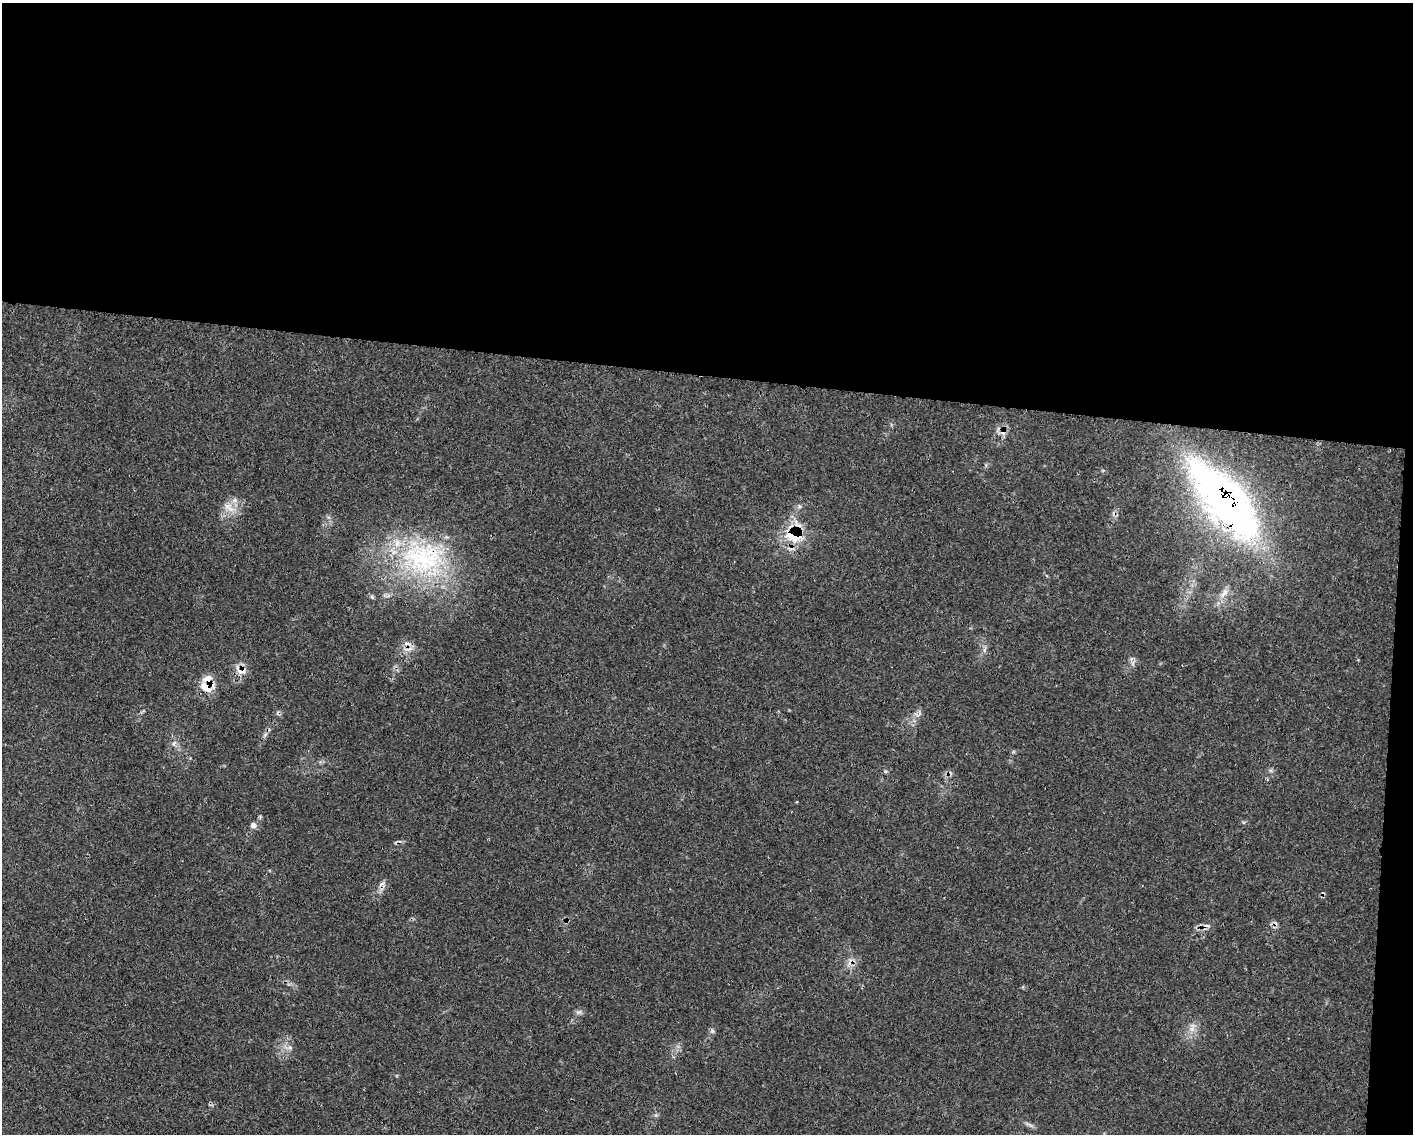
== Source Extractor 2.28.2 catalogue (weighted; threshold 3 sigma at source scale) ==
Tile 3 of 3 x 4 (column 3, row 1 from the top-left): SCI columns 3041-4451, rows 3401-4532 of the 4559 x 4536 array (HDU 1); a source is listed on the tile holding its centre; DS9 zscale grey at full resolution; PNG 1415 x 1136 px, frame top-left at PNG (2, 3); no overlay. Shown black and unused: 34% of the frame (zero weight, under 3 of 4 exposures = <1% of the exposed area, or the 3 px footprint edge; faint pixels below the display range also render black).
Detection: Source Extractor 2.28.2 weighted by HDU 2 'WHT'; one run over the whole footprint, this tile lists its part. Background 0.0832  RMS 0.004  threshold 0.0178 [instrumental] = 3 sigma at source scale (4.5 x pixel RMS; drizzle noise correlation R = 1.50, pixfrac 1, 0.05/0.05 arcsec/px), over >= 5 px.
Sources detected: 21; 5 cosmic-ray / hot-pixel residue — not listed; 1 inside a brighter listed object's ellipse — not listed separately; the other 15 listed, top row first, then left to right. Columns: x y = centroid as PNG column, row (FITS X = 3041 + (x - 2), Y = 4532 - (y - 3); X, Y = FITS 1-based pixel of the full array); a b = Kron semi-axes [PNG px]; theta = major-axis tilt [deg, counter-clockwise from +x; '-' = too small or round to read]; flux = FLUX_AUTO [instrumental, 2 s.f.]
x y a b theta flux
1225 501 102 38 -50 160
227 506 13 10 6 4
799 506 6 4 -71 0.6
794 535 24 17 -5 16
423 557 64 47 -2 64
1224 593 15 7 51 2.8
1133 663 7 4 71 0.96
241 671 20 10 -26 3.5
206 687 19 10 -31 4.8
174 743 6 4 71 0.78
253 825 9 8 - 1.4
381 884 9 4 36 1.2
1192 1029 9 7 20 2.1
712 1031 6 6 - 0.88
290 1048 7 4 -19 0.89
Overlapping masked pixels (flux is a lower limit): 5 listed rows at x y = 1225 501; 794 535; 423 557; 241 671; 206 687
Unlisted compact peaks at least as high as the median listed source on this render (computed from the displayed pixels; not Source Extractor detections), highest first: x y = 578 1012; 885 771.